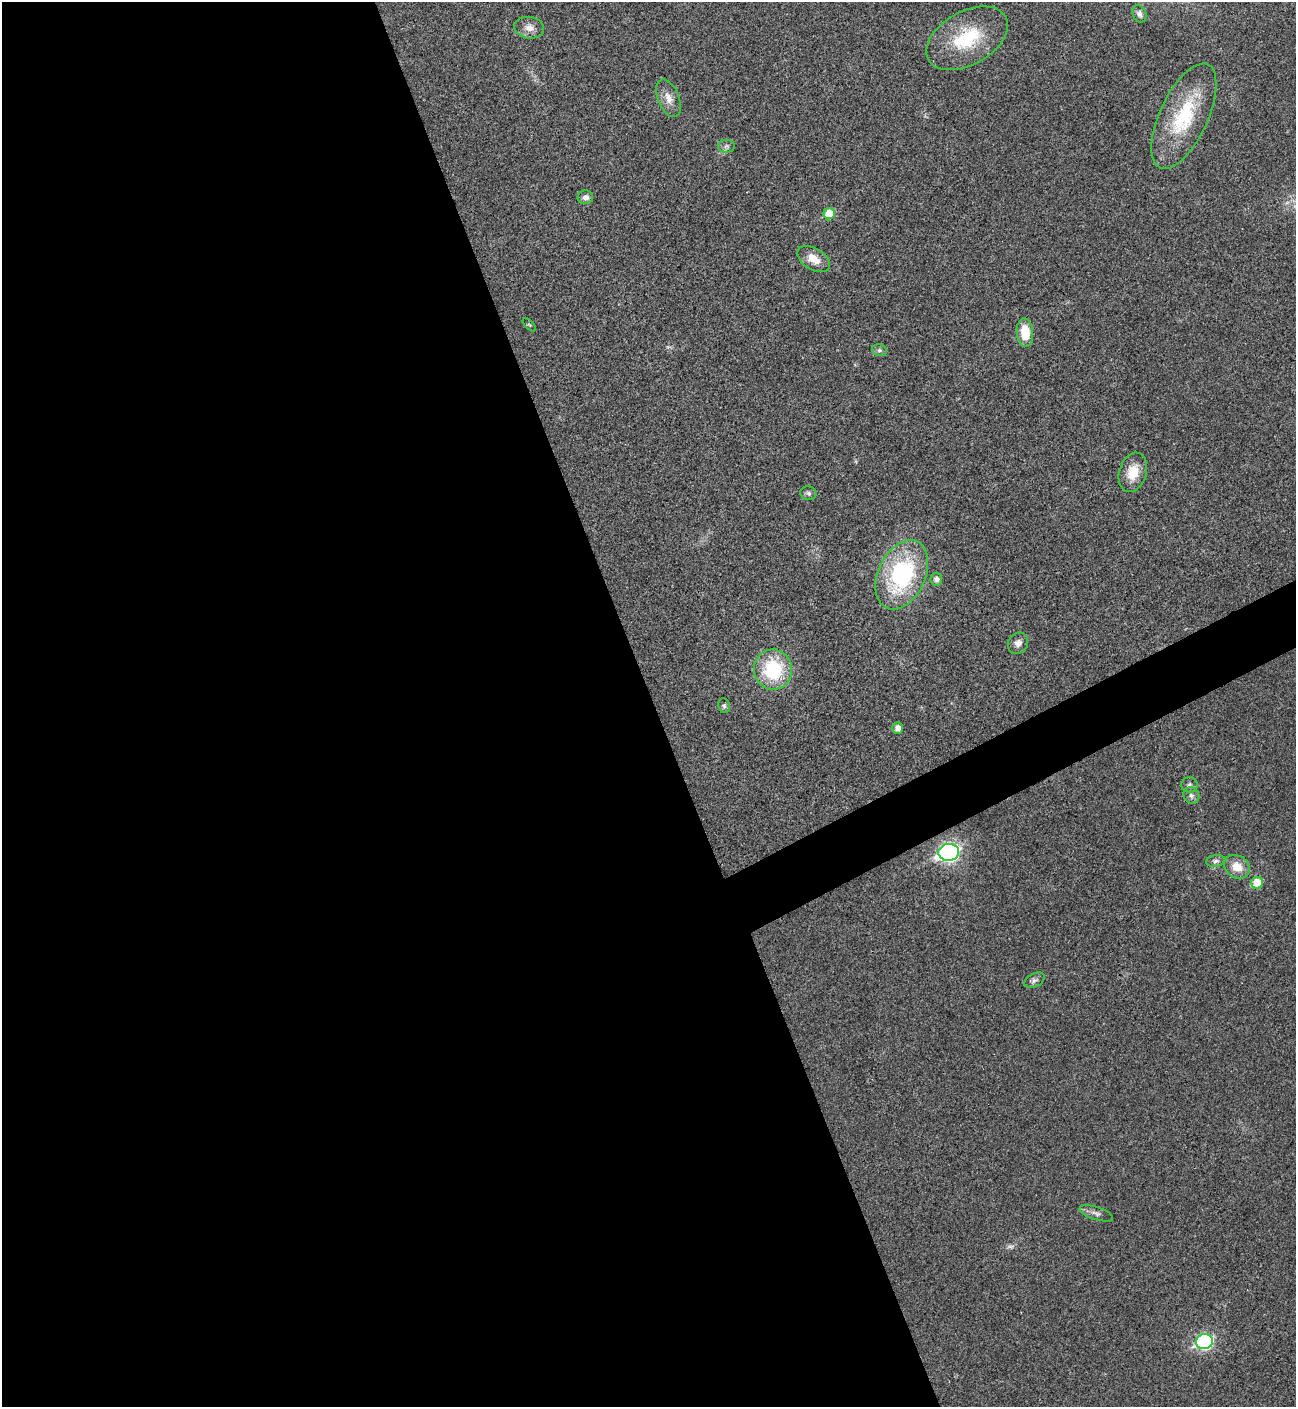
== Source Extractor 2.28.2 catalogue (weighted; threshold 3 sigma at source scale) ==
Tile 9 of 4 x 4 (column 1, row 3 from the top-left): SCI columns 288-1581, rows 1414-2818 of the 5627 x 5637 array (HDU 1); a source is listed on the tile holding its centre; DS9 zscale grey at full resolution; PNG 1298 x 1409 px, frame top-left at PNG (2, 2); each listed source drawn as its Kron ellipse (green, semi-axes under 4 px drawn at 4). Shown black and unused: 53% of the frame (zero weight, under 3 of 4 exposures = <1% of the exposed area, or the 3 px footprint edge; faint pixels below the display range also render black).
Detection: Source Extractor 2.28.2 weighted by HDU 2 'WHT'; one run over the whole footprint, this tile lists its part. Background 0.02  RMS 0.0055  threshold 0.0248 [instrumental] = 3 sigma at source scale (4.5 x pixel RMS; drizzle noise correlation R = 1.50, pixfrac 1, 0.05/0.05 arcsec/px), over >= 5 px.
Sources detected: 30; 1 too faint to see at this stretch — neither listed nor drawn; the other 29 listed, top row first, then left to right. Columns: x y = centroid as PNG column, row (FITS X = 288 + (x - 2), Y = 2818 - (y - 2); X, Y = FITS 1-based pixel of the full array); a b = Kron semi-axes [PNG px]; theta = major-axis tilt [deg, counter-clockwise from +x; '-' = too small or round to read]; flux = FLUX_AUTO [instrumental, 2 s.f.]
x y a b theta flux
1139 14 9 6 -67 2
529 28 15 11 -8 4.7
967 38 44 26 29 35
668 98 20 10 -68 5.8
1184 116 57 24 65 43
726 146 8 6 1 1.7
585 197 8 7 - 2.6
829 214 6 5 - 14
814 259 18 10 -32 7.9
529 325 8 3 -44 0.62
1025 333 14 8 -86 14
879 350 7 6 - 1.3
1133 472 20 13 73 11
808 493 8 7 - 1.5
902 575 37 23 65 71
936 579 6 6 - 2.6
1018 643 11 9 54 3.4
773 669 20 19 - 38
724 706 7 6 - 1.2
898 728 6 5 - 3.6
1189 785 8 7 - 1.6
1191 795 8 7 - 2.1
949 852 10 8 5 200
1216 861 9 6 9 1.8
1237 867 13 11 -35 8.4
1257 883 6 6 - 13
1035 980 11 6 27 1.8
1096 1213 17 6 -18 2.8
1204 1342 8 7 - 110